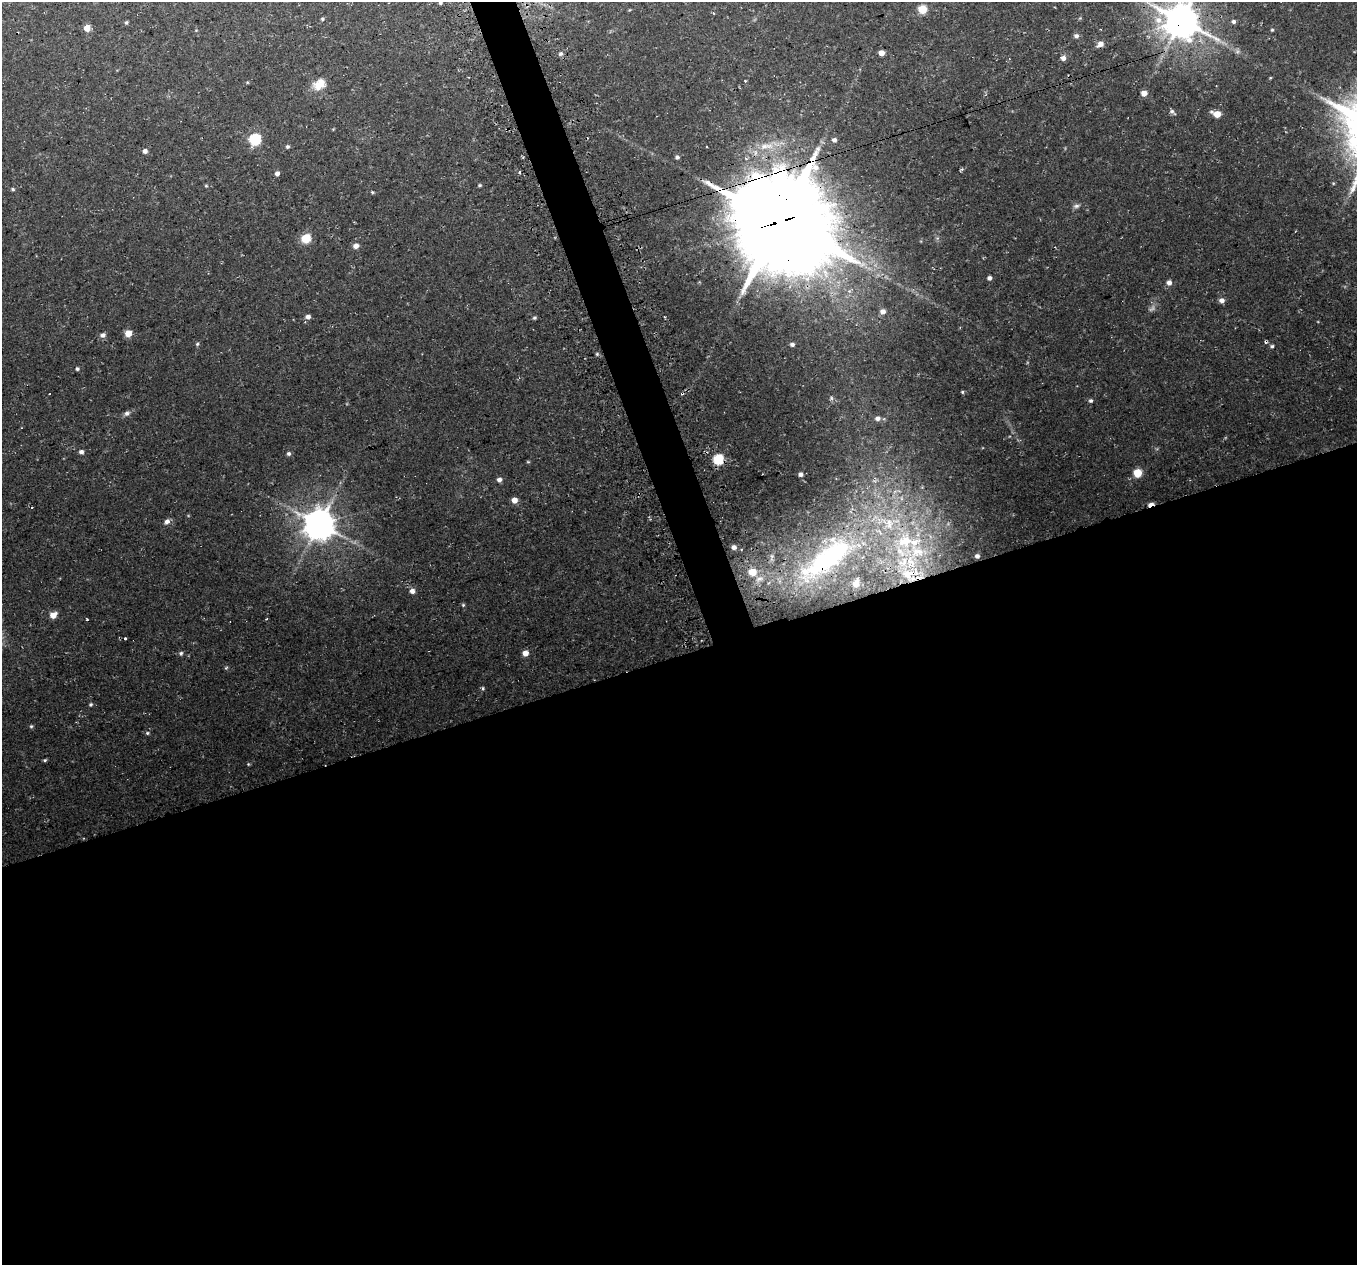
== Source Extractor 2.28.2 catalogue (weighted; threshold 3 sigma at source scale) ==
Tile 15 of 4 x 4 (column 3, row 4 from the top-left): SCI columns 2741-4095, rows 83-1345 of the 5483 x 5271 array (HDU 1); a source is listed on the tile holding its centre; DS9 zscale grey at full resolution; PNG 1359 x 1267 px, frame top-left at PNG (2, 2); no overlay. Shown black and unused: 50% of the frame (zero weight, under 3 of 4 exposures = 3% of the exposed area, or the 3 px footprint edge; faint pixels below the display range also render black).
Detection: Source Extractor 2.28.2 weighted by HDU 2 'WHT'; one run over the whole footprint, this tile lists its part. Background 0.0636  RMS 0.0047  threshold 0.021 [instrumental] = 3 sigma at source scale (4.5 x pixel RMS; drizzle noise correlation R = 1.50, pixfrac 1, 0.0396/0.0396 arcsec/px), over >= 5 px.
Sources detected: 99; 1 too faint to see at this stretch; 4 cosmic-ray / hot-pixel residue — not listed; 5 inside a brighter listed object's ellipse — not listed separately; the other 89 listed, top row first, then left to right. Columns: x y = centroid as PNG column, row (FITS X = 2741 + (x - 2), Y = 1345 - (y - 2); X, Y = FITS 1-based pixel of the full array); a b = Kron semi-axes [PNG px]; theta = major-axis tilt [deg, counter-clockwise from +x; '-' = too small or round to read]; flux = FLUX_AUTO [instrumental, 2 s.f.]
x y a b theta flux
440 3 4 3 - 0.67
922 9 5 5 - 19
713 13 4 2 - 0.36
322 19 5 4 - 0.56
1158 20 11 10 - 4.6
1181 20 11 10 - 1200
1234 21 5 5 - 1.1
126 22 5 4 - 0.64
87 28 5 5 - 5.9
1272 30 4 3 - 0.49
1076 36 6 5 - 1.3
1100 44 8 6 34 2.5
1237 52 6 4 19 0.82
881 53 5 4 - 3.4
561 54 6 5 - 1
1063 58 6 6 - 1.9
1270 78 5 3 - 0.38
745 81 3 2 - 0.45
319 84 17 12 35 6.8
1144 93 5 5 - 3.3
1172 112 9 5 -39 1.1
1217 114 8 5 -15 5.8
255 139 6 5 - 44
834 140 5 4 - 1.4
288 146 4 4 - 0.79
145 151 5 5 - 1.7
677 157 5 5 - 0.97
520 172 3 3 - 4.3
277 173 5 5 - 1.5
479 185 5 4 - 0.61
206 186 5 4 - 0.49
13 189 4 4 - 0.71
372 192 5 3 - 0.49
1077 206 9 5 17 1.3
780 221 36 32 -42 6000
306 238 8 7 - 9.3
356 246 6 6 - 2.4
989 278 4 4 - 1.4
1169 283 5 5 - 2.3
1222 300 6 5 - 2.1
883 311 7 6 - 2.3
308 317 5 5 - 1.8
534 318 5 4 - 0.66
128 333 5 5 - 6.2
103 335 6 6 - 1.7
197 344 5 5 - 0.63
792 344 5 4 - 1
1272 346 5 4 - 0.78
597 354 5 4 - 0.59
77 369 4 4 - 0.86
962 392 5 4 - 0.54
49 394 2 2 - 0.3
831 398 6 4 64 0.72
1091 401 5 5 - 0.85
127 413 8 6 34 1.5
878 418 7 6 - 1.8
81 452 5 5 - 1.5
288 454 5 5 - 1
718 459 5 5 - 32
528 462 5 3 - 0.42
1138 473 6 6 - 9
801 474 5 5 - 1.3
499 480 5 5 - 1.6
514 500 5 5 - 4
1151 504 8 3 22 4.4
32 507 2 2 - 0.47
167 521 6 5 - 2
319 524 9 9 - 890
905 541 30 25 29 32
734 547 5 5 - 2.1
977 556 5 5 - 1.5
827 558 89 30 38 77
753 572 8 7 - 6.8
909 573 30 16 12 16
856 583 9 7 75 2.7
412 591 6 6 - 1.9
463 605 5 4 - 0.55
53 615 6 5 - 5.4
87 619 3 2 - 0.35
266 619 3 2 - 0.78
126 638 3 3 - 1.4
181 653 6 5 - 0.89
525 653 5 5 - 3.6
483 688 5 5 - 0.64
91 704 5 5 - 0.66
31 726 5 4 - 0.63
147 733 5 4 - 0.62
45 760 4 4 - 0.65
248 764 5 3 - 0.4
Overlapping masked pixels (flux is a lower limit): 6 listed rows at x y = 1181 20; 780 221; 1151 504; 319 524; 827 558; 909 573
Isophote crosses this tile's border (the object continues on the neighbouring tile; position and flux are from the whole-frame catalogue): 1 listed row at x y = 1181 20